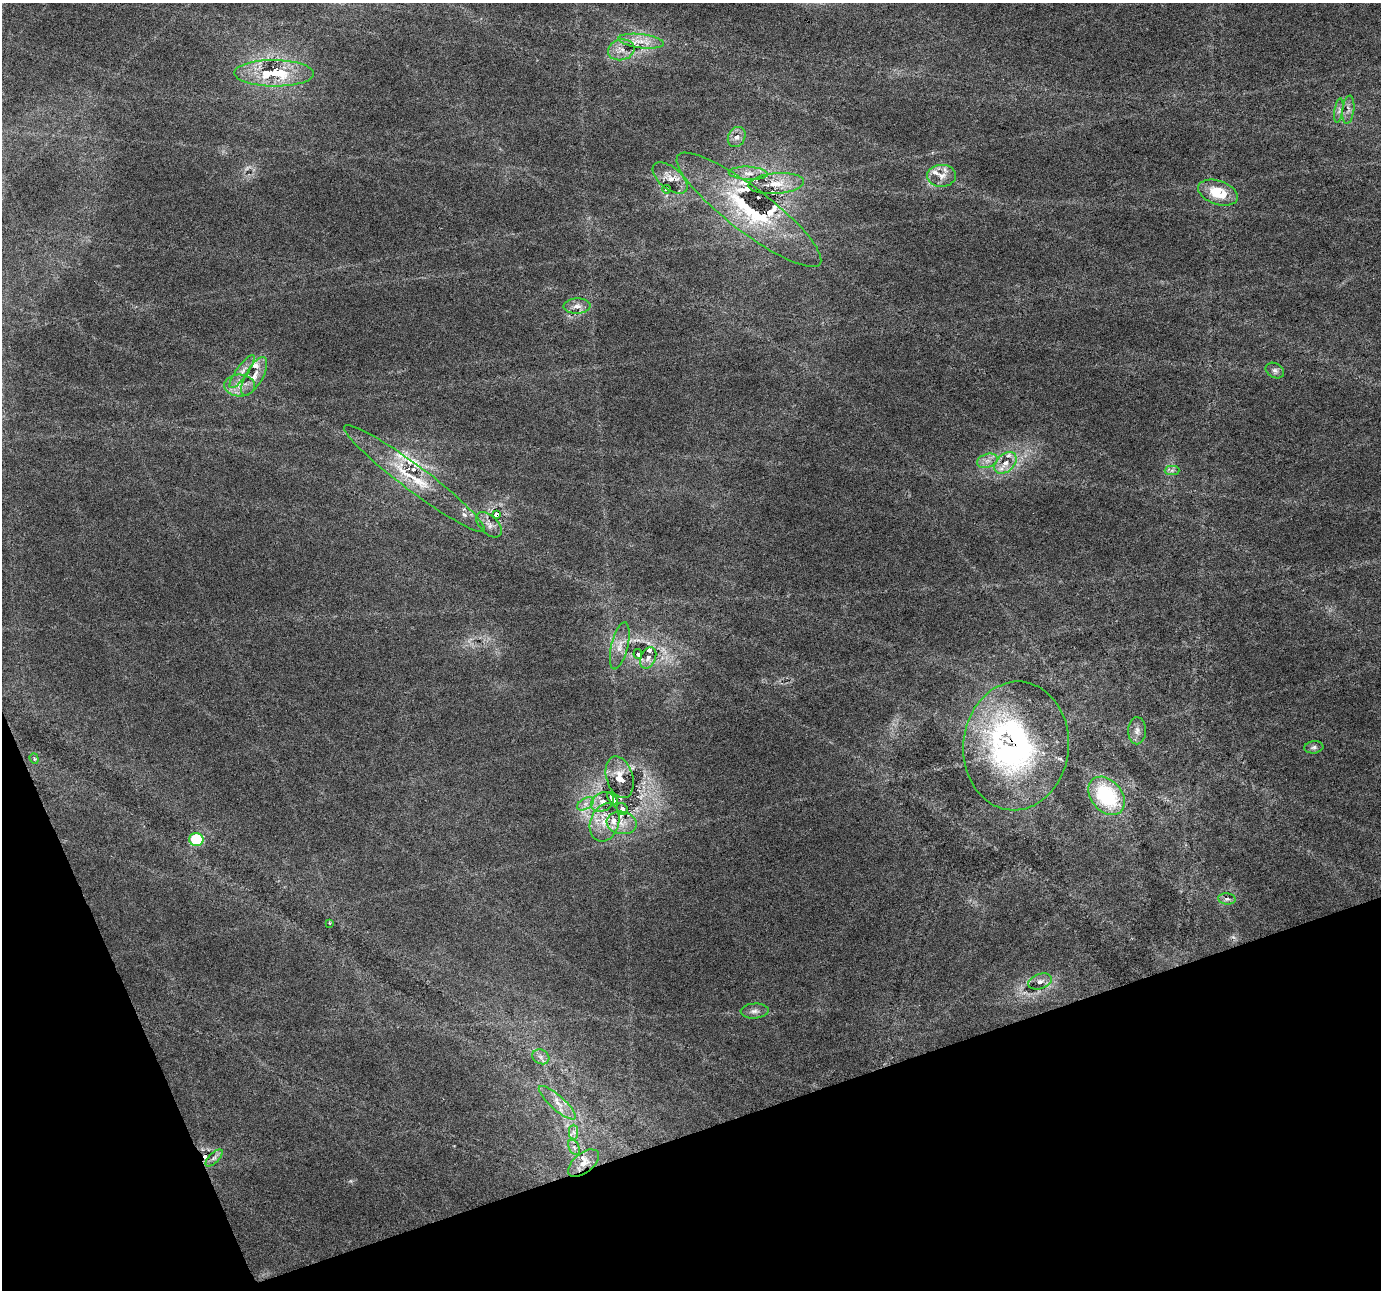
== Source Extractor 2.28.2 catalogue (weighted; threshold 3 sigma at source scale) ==
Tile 14 of 4 x 4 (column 2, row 4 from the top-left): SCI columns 1382-2760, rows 131-1418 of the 5519 x 5359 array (HDU 1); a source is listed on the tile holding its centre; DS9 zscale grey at full resolution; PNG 1383 x 1292 px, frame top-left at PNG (2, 3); each listed source drawn as its Kron ellipse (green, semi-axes under 4 px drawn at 4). Shown black and unused: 17% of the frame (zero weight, under 3 of 6 exposures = <1% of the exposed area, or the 3 px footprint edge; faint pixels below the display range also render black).
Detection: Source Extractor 2.28.2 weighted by HDU 2 'WHT'; one run over the whole footprint, this tile lists its part. Background 0.0256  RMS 0.0027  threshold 0.0112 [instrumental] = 3 sigma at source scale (4.09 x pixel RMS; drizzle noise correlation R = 1.36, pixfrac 0.8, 0.0396/0.0396 arcsec/px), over >= 5 px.
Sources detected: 73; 2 too faint to see at this stretch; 2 cosmic-ray / hot-pixel residue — neither listed nor drawn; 19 inside a brighter listed object's ellipse — not listed separately; the other 50 listed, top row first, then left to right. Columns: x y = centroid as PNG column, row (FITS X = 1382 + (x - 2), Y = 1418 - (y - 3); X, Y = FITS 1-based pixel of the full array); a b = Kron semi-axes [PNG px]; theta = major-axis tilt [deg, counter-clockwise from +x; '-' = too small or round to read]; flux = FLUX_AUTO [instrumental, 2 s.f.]
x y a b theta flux
641 41 23 7 -7 3.4
621 50 13 10 14 2.4
274 73 40 13 -1 14
1348 109 14 6 83 1.3
1339 110 12 3 81 0.82
737 137 10 8 63 1.6
748 173 19 6 -3 2.2
941 176 14 11 3 2.7
670 178 21 11 -40 3.5
776 183 28 10 5 4.7
666 189 4 3 - 0.4
1218 193 21 12 -19 7.8
749 210 89 22 -37 27
577 306 13 7 3 1.7
1275 370 9 7 -30 0.94
242 371 20 5 54 2
254 376 21 8 61 3
240 385 15 11 -4 2.8
987 461 11 6 18 1.6
1005 463 13 8 44 2.9
1172 470 7 4 1 0.66
414 478 87 12 -37 13
496 514 4 3 - 8.1
489 525 15 9 -45 1.9
620 646 24 8 77 3.1
638 654 5 4 - 0.62
648 658 11 7 66 1.4
1137 731 13 9 88 1.6
1016 746 64 52 85 70
1314 747 9 6 7 0.78
34 759 5 4 - 0.41
620 777 21 13 -74 4.1
1107 796 21 15 -49 22
612 798 7 3 -56 2.2
603 802 12 9 32 2.1
585 804 9 5 31 1.2
622 809 6 5 - 0.91
605 822 19 14 73 5.2
622 823 15 11 -10 3.3
196 839 7 6 - 19
1227 899 9 5 -6 0.86
330 923 3 2 - 0.26
1040 981 12 7 18 1.4
755 1011 14 7 3 1.3
541 1057 9 7 -28 1.1
557 1103 24 7 -42 2.9
574 1132 7 4 -89 0.78
574 1147 8 5 -65 0.63
214 1158 11 5 45 0.95
583 1163 18 9 39 2.9
Overlapping masked pixels (flux is a lower limit): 3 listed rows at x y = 749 210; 496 514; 1016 746
Unlisted compact peaks at least as high as the median listed source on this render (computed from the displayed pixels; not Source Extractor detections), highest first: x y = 1233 937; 351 1181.